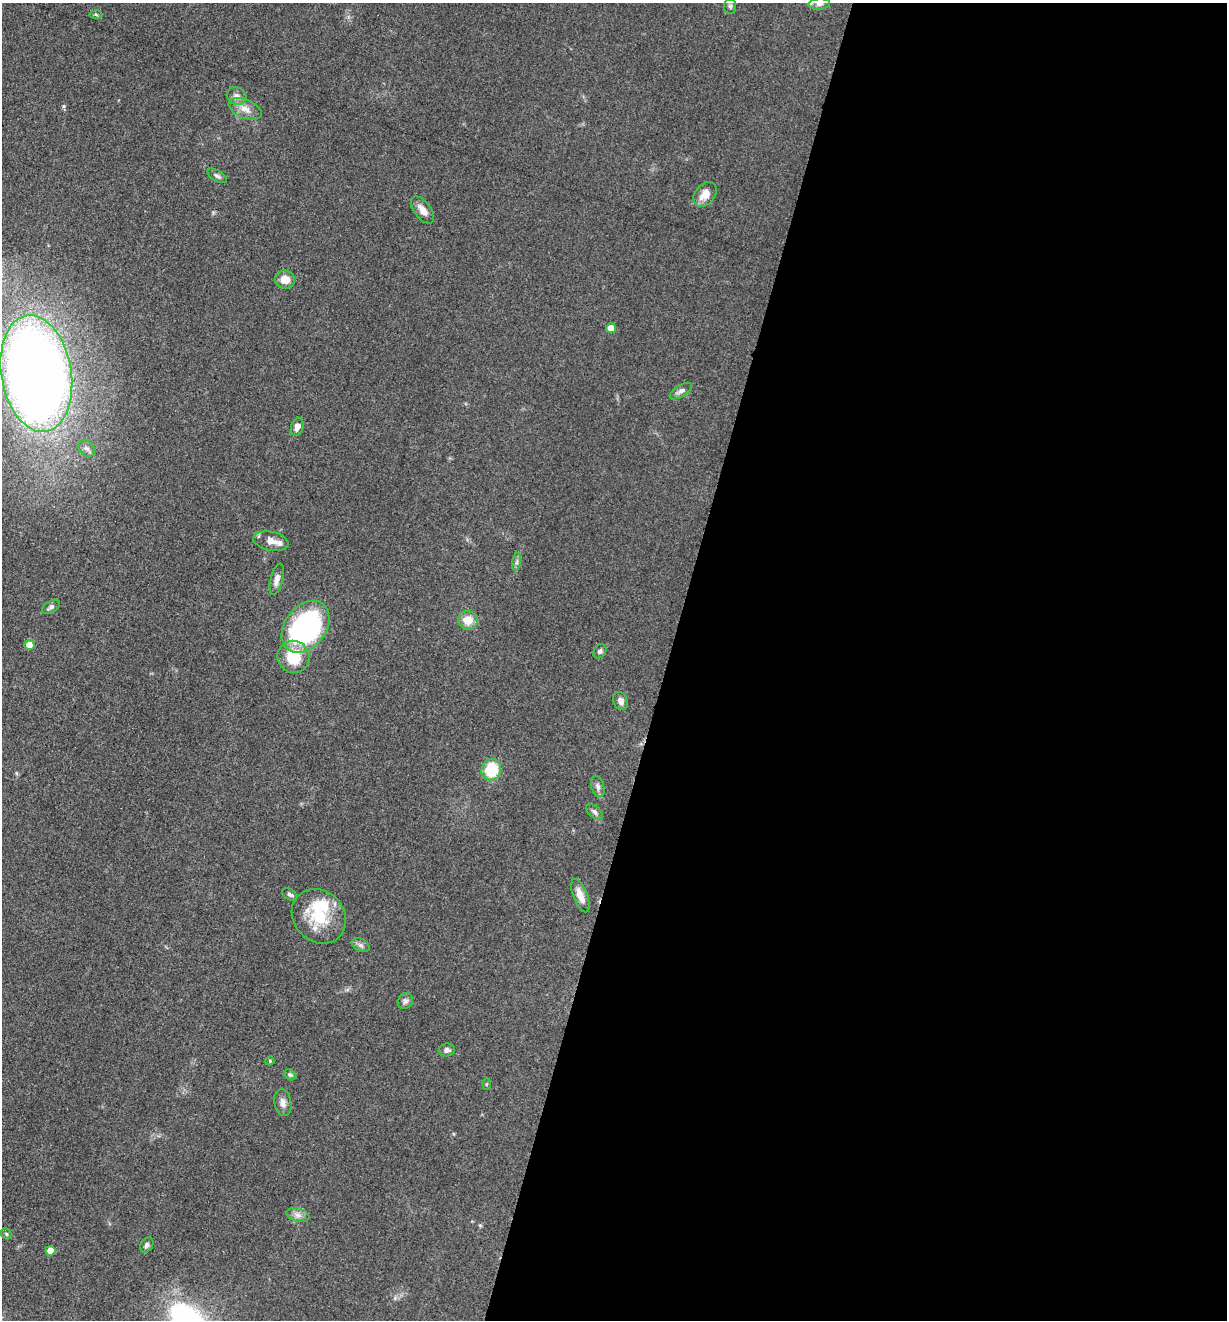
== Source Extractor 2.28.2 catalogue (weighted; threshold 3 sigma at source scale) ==
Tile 12 of 4 x 4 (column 4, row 3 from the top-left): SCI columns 3938-5162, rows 1330-2647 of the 5302 x 5291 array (HDU 1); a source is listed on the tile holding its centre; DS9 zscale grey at full resolution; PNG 1229 x 1322 px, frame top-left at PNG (2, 3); each listed source drawn as its Kron ellipse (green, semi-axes under 4 px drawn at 4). Shown black and unused: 46% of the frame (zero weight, under 3 of 5 exposures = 1% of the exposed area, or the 3 px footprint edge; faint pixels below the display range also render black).
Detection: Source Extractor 2.28.2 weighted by HDU 2 'WHT'; one run over the whole footprint, this tile lists its part. Background 0.0509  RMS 0.0058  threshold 0.0263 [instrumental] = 3 sigma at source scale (4.5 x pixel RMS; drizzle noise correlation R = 1.50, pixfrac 1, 0.05/0.05 arcsec/px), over >= 5 px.
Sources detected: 44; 1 inside a brighter object's white glare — neither listed nor drawn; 2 inside a brighter listed object's ellipse — not listed separately; the other 41 listed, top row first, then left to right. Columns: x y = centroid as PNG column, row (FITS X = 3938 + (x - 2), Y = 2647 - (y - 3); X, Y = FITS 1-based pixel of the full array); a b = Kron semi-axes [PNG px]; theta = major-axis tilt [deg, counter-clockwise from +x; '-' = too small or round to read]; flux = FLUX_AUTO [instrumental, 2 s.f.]
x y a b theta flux
819 4 10 5 4 2.1
730 6 7 6 - 1.4
96 14 6 4 -3 0.84
236 96 10 8 -27 3
245 109 17 9 -23 5.5
217 176 11 5 -31 1.7
705 194 14 10 51 6.9
422 210 15 8 -54 4.9
285 279 10 9 - 6.7
611 328 5 5 - 8
36 374 59 35 -80 790
681 391 13 5 31 2.3
297 427 9 6 73 3.7
87 449 9 7 -42 2.4
271 541 18 9 -12 5.6
517 562 9 4 81 1.4
277 579 16 6 75 4.2
51 607 10 6 32 1.7
468 620 9 9 - 8.9
305 627 29 20 53 110
29 645 5 5 - 8.1
600 651 7 6 - 1.5
294 657 16 16 - 20
621 701 9 7 -67 2.8
491 770 11 9 67 24
598 786 11 6 -73 2.1
594 812 10 5 -43 1.9
290 895 8 5 -32 1.5
580 896 18 7 -68 5.5
319 916 29 25 -45 27
360 945 9 6 -26 1.9
405 1001 8 7 - 1.9
447 1050 8 6 9 1.9
270 1061 4 4 - 0.61
290 1075 6 4 -43 1
486 1084 5 3 - 0.62
283 1103 13 8 -81 3.5
298 1215 11 6 -15 2.9
6 1234 6 5 - 0.93
147 1245 8 6 57 1.6
50 1251 5 5 - 8
Isophote crosses this tile's border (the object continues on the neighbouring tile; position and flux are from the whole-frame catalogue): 1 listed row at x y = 36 374